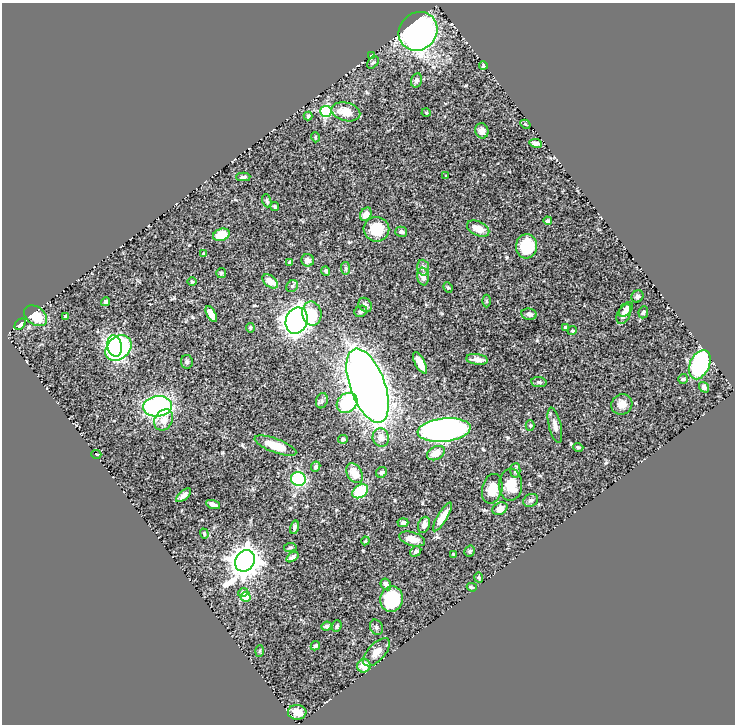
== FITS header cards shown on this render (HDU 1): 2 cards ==
NAXIS1  =                  733
NAXIS2  =                  722

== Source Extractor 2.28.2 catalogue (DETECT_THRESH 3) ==
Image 733 x 722 px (HDU 1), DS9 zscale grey, 1 PNG px = 1 image px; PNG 737 x 726 px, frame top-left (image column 1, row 722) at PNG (2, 3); each listed source drawn as its Kron ellipse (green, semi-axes under 4 px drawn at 4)
Background 0.437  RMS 0.019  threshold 0.0571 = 3 sigma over >= 5 px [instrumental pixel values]
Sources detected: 117; all 117 listed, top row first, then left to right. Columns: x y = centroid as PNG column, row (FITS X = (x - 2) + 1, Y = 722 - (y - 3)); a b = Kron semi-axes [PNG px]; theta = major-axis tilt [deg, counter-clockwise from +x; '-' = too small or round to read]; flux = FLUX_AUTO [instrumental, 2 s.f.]
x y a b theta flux
418 31 20 18 46 510
371 56 4 3 - 1.2
373 62 7 4 51 2.1
483 65 4 3 - 2.1
416 80 7 5 75 3.4
326 112 5 5 - 130
346 112 15 9 -14 20
426 113 4 3 - 1
308 116 4 4 - 1.8
525 124 5 3 - 1.2
482 131 8 6 -71 5.1
315 137 5 3 - 1.1
536 143 6 4 -9 4.2
446 176 3 3 - 0.99
243 177 7 4 2 2.8
267 201 7 4 -72 1.9
275 207 4 3 - 1.4
366 214 7 5 59 9
548 221 4 3 - 2
376 229 13 12 - 39
478 229 12 7 -25 13
401 232 6 5 - 3
221 235 8 6 20 25
526 246 12 10 83 45
203 254 4 3 - 1.2
308 260 6 6 - 6.2
290 263 4 3 - 3.5
346 268 6 4 -83 1.9
423 268 8 6 -86 3.4
326 271 5 4 - 2.7
221 273 5 5 - 2
423 276 9 6 -81 6.6
270 281 9 5 -38 12
192 282 5 3 - 1.2
292 286 6 5 - 2.7
448 287 5 4 - 1.6
637 296 6 5 - 2.7
486 301 6 4 -89 1.8
106 302 4 3 - 2.7
365 305 8 6 -54 4.6
626 309 8 5 48 5.8
361 311 6 5 - 3.6
643 312 6 4 82 2.3
211 314 9 4 -61 8.7
312 314 12 9 -80 22
529 314 7 5 -10 4.4
624 314 10 6 62 8.1
36 316 12 9 -37 26
66 316 4 3 - 2.1
297 321 13 10 70 1100
20 324 6 4 45 7.3
566 327 4 3 - 2.2
250 328 5 3 - 1.5
572 331 5 4 - 1.9
114 346 11 7 -78 98
118 348 14 11 42 210
477 359 11 5 -8 6.9
187 362 7 6 - 3.2
420 363 12 5 -62 15
700 365 15 10 66 170
683 379 5 5 - 2.1
539 382 8 5 -7 2.8
368 386 39 17 -70 1600
704 387 5 4 - 4.2
322 401 8 6 70 2.9
347 403 11 9 39 78
622 404 11 10 - 9.1
158 406 14 10 6 220
164 420 11 9 58 11
530 425 5 4 - 2.3
555 425 18 6 -76 7.7
444 430 26 11 6 500
381 438 9 8 - 11
343 439 5 4 - 2.5
275 446 22 7 -20 26
578 447 5 3 - 1.7
436 453 10 6 28 14
96 454 5 3 - 5.6
316 467 5 4 - 2.7
515 470 7 5 86 3.4
381 472 6 5 - 2.6
355 473 11 7 -57 19
298 479 7 7 - 81
510 485 16 11 89 19
492 489 15 10 76 17
360 491 8 6 35 52
183 495 9 4 41 5
531 500 8 6 28 3.1
213 505 7 4 -21 5.1
500 509 8 6 28 7.8
442 517 16 5 59 14
403 523 5 4 - 3.3
424 525 8 5 70 6.5
294 527 7 4 73 2.7
204 534 5 4 - 1.5
412 539 13 7 -16 14
365 541 4 3 - 1.1
290 547 6 3 9 1.7
416 551 6 4 35 3.1
470 551 6 5 - 2
454 554 3 3 - 1.3
292 557 7 4 36 3.8
245 561 11 9 58 2100
479 577 5 4 - 1.9
386 584 6 5 - 5.1
472 587 5 3 - 2
243 592 5 4 - 5.2
246 597 5 4 - 22
392 599 13 11 76 56
326 626 5 4 - 3.6
337 626 6 5 - 2.1
376 627 8 6 -65 2.9
315 646 5 4 - 2.7
260 651 6 4 87 1.4
376 652 17 8 47 12
364 666 7 6 - 14
297 712 9 7 -3 13